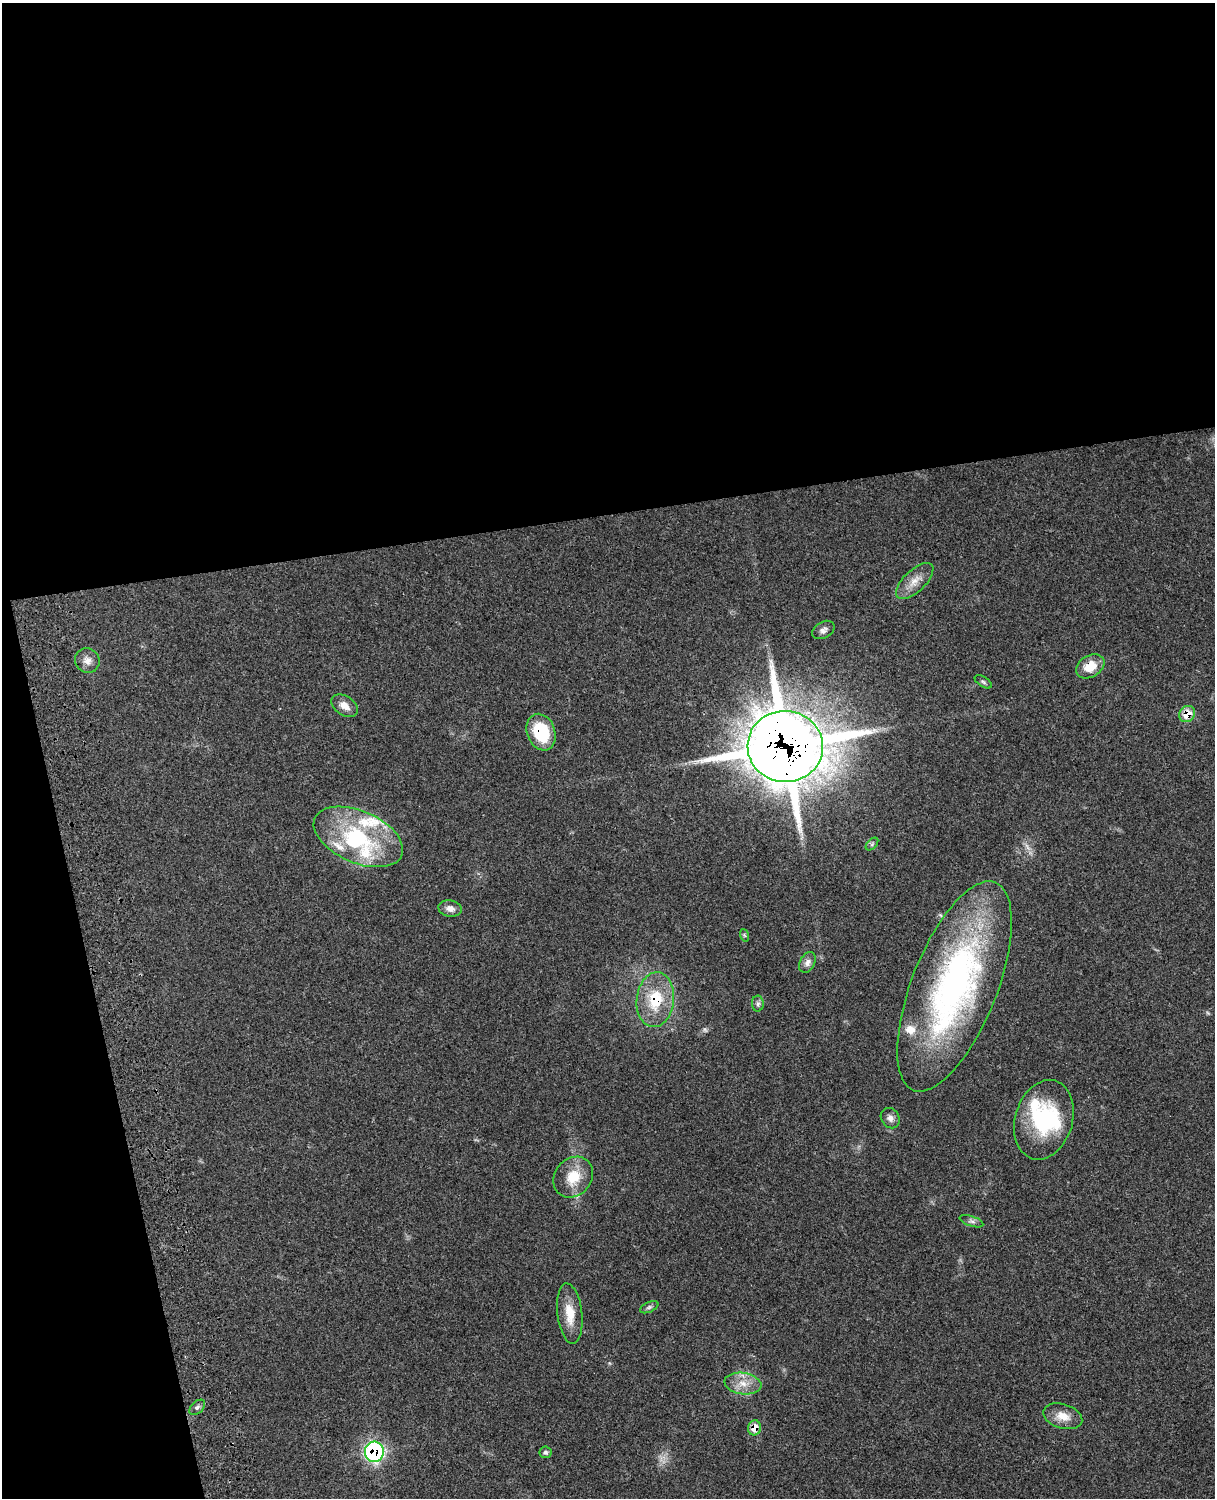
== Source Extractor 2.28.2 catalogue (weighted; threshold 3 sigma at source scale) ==
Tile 1 of 4 x 3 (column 1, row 1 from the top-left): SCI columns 124-1336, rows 3270-4765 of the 5092 x 4930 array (HDU 1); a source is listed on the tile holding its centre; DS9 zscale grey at full resolution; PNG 1217 x 1500 px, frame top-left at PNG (2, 3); each listed source drawn as its Kron ellipse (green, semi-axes under 4 px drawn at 4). Shown black and unused: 39% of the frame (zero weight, under 3 of 4 exposures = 6% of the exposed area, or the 3 px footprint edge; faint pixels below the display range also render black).
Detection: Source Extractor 2.28.2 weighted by HDU 2 'WHT'; one run over the whole footprint, this tile lists its part. Background 0.0849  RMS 0.006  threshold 0.027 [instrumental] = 3 sigma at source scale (4.5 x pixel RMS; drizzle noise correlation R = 1.50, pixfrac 1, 0.05/0.05 arcsec/px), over >= 5 px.
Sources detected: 38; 1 too faint to see at this stretch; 2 inside a brighter object's white glare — neither listed nor drawn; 6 inside a brighter listed object's ellipse — not listed separately; the other 29 listed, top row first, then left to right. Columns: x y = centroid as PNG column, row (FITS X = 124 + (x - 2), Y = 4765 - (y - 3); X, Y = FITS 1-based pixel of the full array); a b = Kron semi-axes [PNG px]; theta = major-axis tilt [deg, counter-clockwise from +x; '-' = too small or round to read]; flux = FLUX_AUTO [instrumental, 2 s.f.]
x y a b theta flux
915 581 23 11 44 7.7
823 630 12 8 29 2.7
87 661 13 12 - 4.5
1090 666 15 10 31 11
983 682 9 5 -32 1.3
344 706 15 9 -33 5.4
1187 714 9 7 49 10
541 732 19 14 -69 27
785 746 38 35 -4 2900
358 837 47 26 -23 55
872 844 7 4 46 1.2
450 908 12 8 -10 3.6
744 935 6 4 -71 0.81
807 962 11 7 61 3
954 986 112 42 68 220
655 1000 27 18 84 25
758 1004 8 6 88 1.6
890 1118 11 9 -55 3
1044 1120 41 28 73 51
573 1177 22 18 50 15
972 1221 12 5 -18 1.9
649 1307 10 5 25 1.5
570 1314 30 12 -83 12
743 1384 19 10 -9 8.5
197 1407 9 5 44 1.8
1063 1416 20 12 -17 8.1
754 1428 7 6 - 9
374 1452 10 9 - 110
545 1452 6 6 - 1.3
Overlapping masked pixels (flux is a lower limit): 7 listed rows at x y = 1090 666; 1187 714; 541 732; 785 746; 655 1000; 754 1428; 374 1452